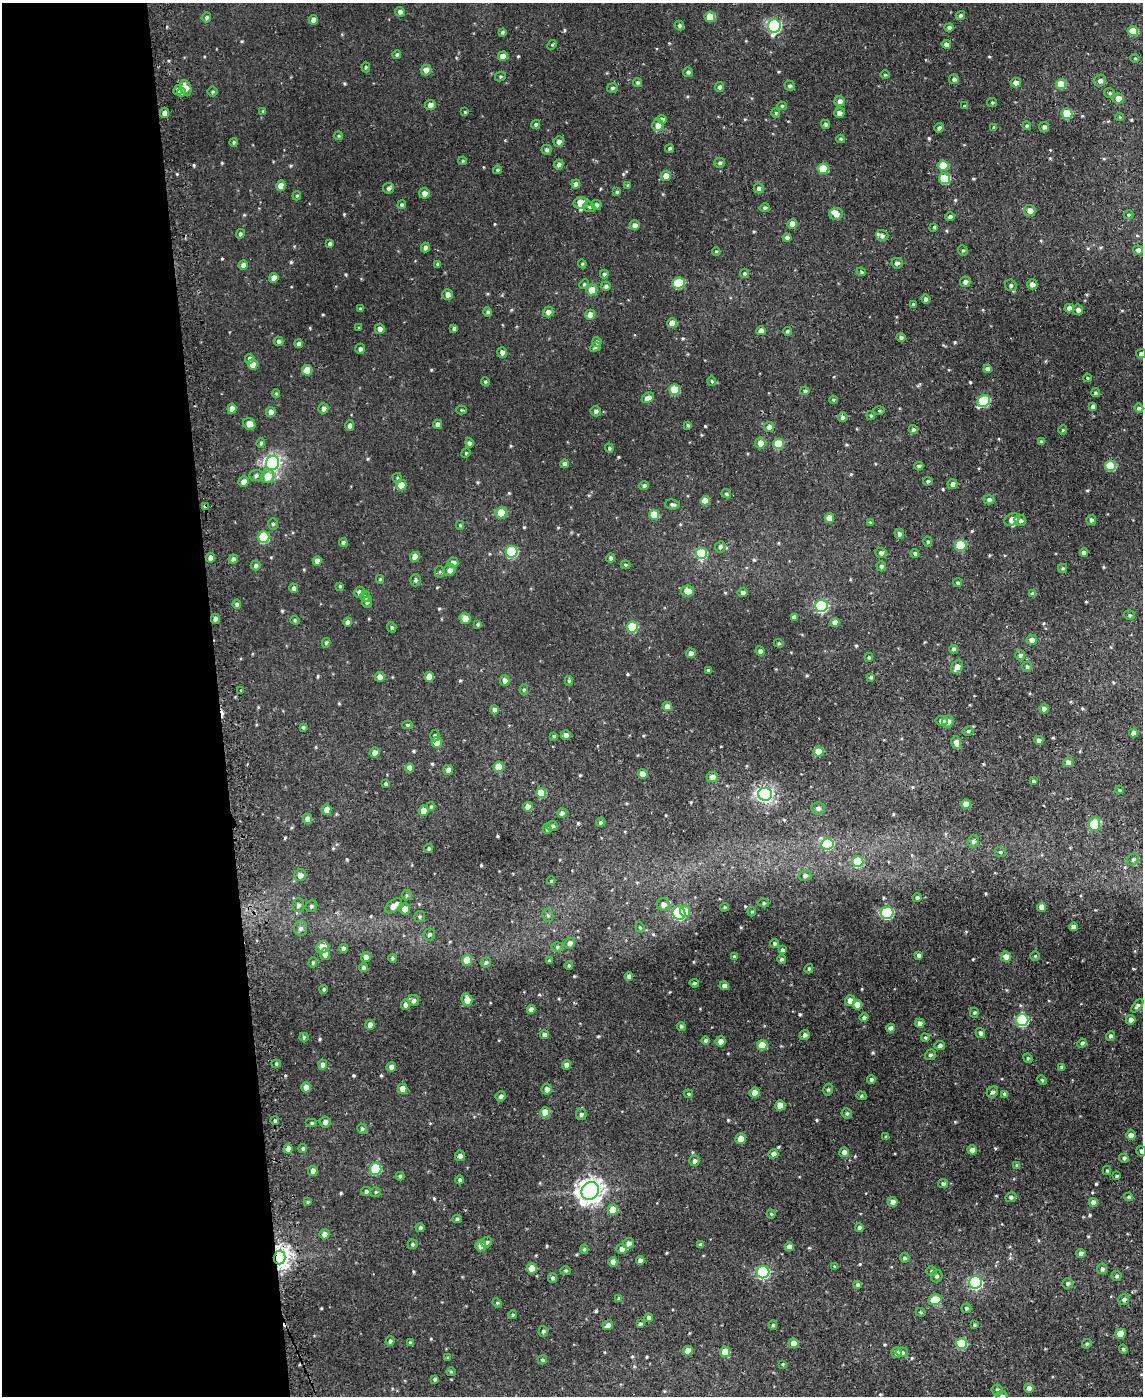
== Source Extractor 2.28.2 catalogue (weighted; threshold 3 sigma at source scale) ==
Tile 5 of 4 x 3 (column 1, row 2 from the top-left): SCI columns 1-1141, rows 1518-2911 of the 4589 x 4550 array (HDU 1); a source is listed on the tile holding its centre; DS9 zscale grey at full resolution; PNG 1145 x 1398 px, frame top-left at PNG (2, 3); each listed source drawn as its Kron ellipse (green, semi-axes under 4 px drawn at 4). Shown black and unused: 19% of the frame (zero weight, under 2 of 3 exposures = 2% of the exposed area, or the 3 px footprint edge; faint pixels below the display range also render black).
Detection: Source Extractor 2.28.2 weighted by HDU 2 'WHT'; one run over the whole footprint, this tile lists its part. Background 0.00839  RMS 0.005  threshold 0.0223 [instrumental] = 3 sigma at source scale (4.5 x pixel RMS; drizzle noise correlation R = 1.50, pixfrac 1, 0.05/0.05 arcsec/px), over >= 5 px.
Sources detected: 613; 1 cosmic-ray / hot-pixel residue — neither listed nor drawn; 4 inside a brighter listed object's ellipse — not listed separately; of the other 608, all 500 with FLUX_AUTO >= 0.563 (the completeness limit of this list) listed and drawn (108 fainter detections not listed), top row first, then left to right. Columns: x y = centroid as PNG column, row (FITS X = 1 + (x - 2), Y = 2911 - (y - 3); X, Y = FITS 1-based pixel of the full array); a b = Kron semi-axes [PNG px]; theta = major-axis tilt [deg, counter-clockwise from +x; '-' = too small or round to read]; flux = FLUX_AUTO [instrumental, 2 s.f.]
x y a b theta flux
400 12 5 5 - 1.7
960 15 5 4 - 1.1
206 17 5 4 - 0.98
710 17 5 5 - 9
313 20 5 4 - 3.1
679 26 5 4 - 1.1
774 26 7 6 - 89
949 27 5 4 - 1.3
1133 31 5 4 - 8.9
502 32 4 4 - 0.81
946 44 4 4 - 2.1
552 45 5 4 - 0.58
397 55 4 4 - 0.93
503 56 5 4 - 4.3
1135 58 4 4 - 0.57
366 67 5 4 - 0.68
426 70 5 5 - 3.2
688 72 5 4 - 1.2
885 75 4 4 - 0.62
500 77 5 4 - 0.7
954 79 5 4 - 1.3
1100 81 6 6 - 2
638 83 5 4 - 0.87
1016 83 5 4 - 2.7
1061 84 5 5 - 11
790 86 5 5 - 0.95
720 87 5 4 - 1.3
186 88 8 5 -68 4.5
612 88 5 4 - 0.96
178 90 5 4 - 2.2
181 92 4 4 - 2.4
213 92 5 5 - 0.75
1110 93 6 4 -15 0.86
1118 98 5 5 - 4.5
840 101 5 5 - 2
992 102 5 4 - 0.65
430 105 5 5 - 2.4
782 106 4 4 - 0.76
965 106 4 3 - 0.6
263 111 4 4 - 0.58
465 112 3 3 - 0.58
165 113 5 4 - 3.2
776 113 4 4 - 0.62
839 113 5 5 - 1.7
1067 114 5 5 - 16
1120 117 4 4 - 0.65
662 119 5 4 - 1.2
536 124 4 4 - 0.97
826 124 5 4 - 0.98
658 125 6 6 - 3.1
1027 126 4 4 - 0.86
994 127 3 3 - 0.67
1044 127 5 5 - 1.4
939 128 5 4 - 1.7
338 136 4 3 - 0.6
841 139 4 3 - 0.64
234 142 4 4 - 0.69
559 142 5 5 - 2
670 148 4 4 - 0.82
547 150 5 5 - 1.2
463 161 4 3 - 0.61
720 163 5 5 - 1.1
559 164 5 4 - 1.6
943 166 5 5 - 12
823 169 5 5 - 15
497 170 4 3 - 0.68
666 176 5 5 - 3.9
945 179 5 5 - 23
576 184 4 4 - 2.3
628 185 4 3 - 0.66
281 186 5 4 - 4
389 188 5 5 - 1.2
759 188 5 5 - 1.2
617 192 4 4 - 0.7
424 193 5 5 - 2.7
297 196 5 4 - 0.58
580 203 7 6 - 7.8
402 205 4 4 - 1
596 205 5 5 - 1.4
589 207 6 5 - 0.91
765 208 5 4 - 1.2
1030 211 6 5 - 3.5
836 214 6 6 - 3.3
1128 215 5 4 - 0.61
950 217 4 4 - 1.6
792 224 5 4 - 5.2
635 225 5 5 - 2.1
934 227 3 3 - 0.58
240 234 5 4 - 1.1
882 236 6 5 - 1.4
787 238 4 4 - 1.4
330 244 4 4 - 1.1
425 247 5 4 - 1.3
963 250 5 4 - 0.77
1138 250 5 4 - 2.2
716 251 4 4 - 0.6
897 263 5 5 - 1.7
438 264 3 3 - 0.95
582 264 4 4 - 0.59
243 265 5 4 - 2
861 272 5 4 - 0.63
744 273 4 4 - 0.84
604 274 4 4 - 0.99
274 278 5 4 - 3.8
965 282 5 5 - 1.7
678 283 6 5 - 22
584 284 5 4 - 0.63
1032 284 5 5 - 2.4
1011 285 6 5 - 1.2
606 286 5 4 - 1.2
592 290 5 5 - 7.1
447 294 5 5 - 2.3
926 299 4 4 - 1.3
913 305 4 4 - 1.2
1069 308 5 4 - 2.5
360 309 3 3 - 0.74
1078 310 5 5 - 1.8
488 312 4 4 - 1
548 312 5 5 - 2.4
590 315 5 5 - 4.4
672 323 5 4 - 5.2
359 328 3 3 - 0.58
454 328 4 3 - 1.2
380 329 5 5 - 2.1
761 331 4 4 - 2.8
787 331 4 4 - 0.71
901 338 4 4 - 1.2
279 341 5 5 - 1.1
597 342 5 5 - 1.3
298 344 4 4 - 1.4
595 347 5 4 - 0.83
360 349 5 4 - 1.2
502 352 5 5 - 2.1
1141 353 5 4 - 1.2
250 359 5 4 - 1.8
253 365 5 5 - 6.1
988 369 4 4 - 2.2
307 370 5 5 - 9.1
1087 378 4 3 - 0.64
712 381 5 4 - 0.71
485 382 4 4 - 0.64
674 390 5 5 - 15
805 391 4 3 - 0.81
276 393 4 4 - 0.57
1095 393 4 4 - 0.76
648 398 6 4 25 3.1
833 400 4 3 - 0.6
984 401 6 5 - 33
1093 407 4 3 - 1.7
323 408 5 5 - 1.9
1139 408 4 4 - 1.2
232 409 5 4 - 3.5
461 410 5 4 - 0.57
596 411 5 5 - 1.5
879 411 5 4 - 0.57
271 412 5 4 - 2.7
871 415 4 4 - 0.61
843 417 5 4 - 1.2
249 424 6 5 - 4.3
437 424 5 4 - 2.2
688 425 4 4 - 0.79
350 426 5 4 - 1.6
769 427 5 5 - 2.1
913 429 5 4 - 0.96
1063 430 4 4 - 0.57
1041 442 4 4 - 1.2
261 443 5 4 - 0.91
469 443 5 4 - 1.2
760 443 5 5 - 4.3
778 444 5 5 - 15
609 448 4 4 - 0.88
466 453 5 4 - 0.56
273 463 7 6 - 150
565 464 4 4 - 1.8
919 466 4 4 - 0.75
1110 466 5 5 - 21
256 475 6 6 - 1.2
268 476 7 6 - 6.5
397 478 5 4 - 0.66
928 481 5 4 - 0.87
243 482 5 5 - 3
952 484 5 4 - 2.6
401 485 5 5 - 8.1
644 486 5 4 - 1
726 494 5 4 - 0.79
989 500 5 4 - 1.5
705 501 5 4 - 6.4
672 504 7 5 -7 1.2
205 507 3 3 - 4.6
501 513 5 5 - 9.4
654 515 5 5 - 8.9
829 518 5 4 - 5
1012 519 8 6 30 3.4
1020 520 6 5 - 1.6
1091 520 5 5 - 1.2
870 523 3 3 - 0.63
273 524 6 5 - 0.82
460 525 4 4 - 0.64
899 534 5 4 - 1.5
264 537 6 5 - 29
343 542 4 4 - 0.9
928 542 5 4 - 0.75
961 545 6 5 - 24
720 547 6 5 - 1.3
512 552 6 6 - 31
701 553 6 5 - 25
881 553 5 5 - 1.7
915 553 4 4 - 1
1084 553 4 4 - 2.5
415 557 5 4 - 5
211 558 4 4 - 2.8
611 558 4 4 - 1.3
233 559 4 4 - 1.4
317 561 4 4 - 3
453 563 5 5 - 2
256 565 5 5 - 1.3
625 565 5 4 - 0.69
881 566 5 5 - 1.1
1063 568 4 3 - 0.65
450 570 6 6 - 2.1
440 572 5 5 - 0.84
380 579 4 3 - 0.66
415 580 6 5 - 0.98
958 583 4 4 - 0.89
340 586 4 4 - 0.69
294 588 4 4 - 1.5
687 591 6 5 - 6
360 592 5 5 - 2.4
742 593 5 4 - 1.8
1033 594 4 4 - 2.1
365 597 5 5 - 1.3
367 602 5 5 - 1.2
237 604 4 4 - 1.1
821 606 6 6 - 70
1129 615 6 4 -17 0.87
794 617 4 4 - 2.1
465 618 5 5 - 4.5
215 619 5 4 - 1.7
295 620 5 4 - 0.65
348 622 4 4 - 1.8
835 622 4 4 - 3.2
477 624 4 3 - 0.64
392 627 5 4 - 0.77
632 627 5 5 - 23
1032 640 5 4 - 2.8
326 643 5 4 - 0.79
779 643 5 4 - 0.66
954 649 4 4 - 1.6
760 651 5 4 - 1.6
691 653 5 4 - 2.8
1020 655 5 5 - 1.5
869 657 4 3 - 0.64
1027 666 5 5 - 1
957 667 7 5 55 3.4
708 670 3 3 - 0.62
380 677 5 5 - 2.5
429 677 5 5 - 5.8
871 677 4 3 - 0.8
505 680 5 4 - 2
569 681 5 4 - 0.74
524 690 5 4 - 0.81
241 691 3 3 - 1.5
667 706 5 4 - 3.2
1044 709 4 4 - 2.3
494 710 4 4 - 1.5
941 721 6 4 -11 2
948 722 6 5 - 2.8
407 725 5 4 - 0.88
303 727 4 3 - 0.78
968 731 6 4 14 0.96
1134 733 4 4 - 3.1
435 735 6 4 88 0.83
566 735 5 5 - 1.8
554 736 4 4 - 0.72
1039 740 4 4 - 1.8
437 742 5 5 - 7.4
956 743 6 4 -76 3.8
375 752 5 5 - 3
819 752 5 5 - 10
1068 762 5 4 - 3.3
498 767 5 5 - 9.2
410 768 4 4 - 2.9
448 770 5 5 - 1.9
643 774 5 5 - 4.6
712 777 5 5 - 2.7
1033 781 4 3 - 0.78
386 784 4 4 - 0.96
1119 790 4 4 - 0.58
541 793 5 5 - 10
765 794 7 6 - 150
966 804 5 4 - 6
431 807 4 4 - 0.58
528 807 5 4 - 3.2
818 808 6 6 - 1.7
327 810 5 4 - 3.8
424 811 5 5 - 4.6
562 813 5 4 - 1.5
308 819 5 4 - 3.1
600 822 4 4 - 0.88
1095 824 7 5 85 23
552 826 5 5 - 1.4
547 829 5 4 - 1.1
973 841 6 5 - 1.6
827 844 6 6 - 28
429 849 4 4 - 0.79
1000 852 6 4 -21 0.85
1133 859 6 5 - 0.99
858 862 6 5 - 20
300 875 6 6 - 2.9
805 875 6 5 - 1.6
551 881 4 4 - 0.68
407 895 5 5 - 0.76
917 898 4 4 - 1
764 903 5 4 - 0.75
663 904 6 6 - 2.5
298 905 7 6 - 1.6
311 906 6 5 - 1.1
394 906 9 5 39 4.5
724 907 4 3 - 0.59
1041 907 4 4 - 3.6
405 909 5 5 - 3.7
685 911 5 5 - 5.3
752 912 5 4 - 0.57
679 913 7 6 - 48
887 913 6 6 - 46
548 915 7 5 -67 1
420 917 5 5 - 0.79
640 927 5 4 - 0.65
1074 927 4 4 - 2.1
301 928 7 6 - 1.9
429 934 6 6 - 1.1
570 943 5 5 - 2.1
774 943 4 4 - 0.73
322 947 6 5 - 6.9
557 947 6 5 - 0.97
343 949 4 4 - 1.9
782 950 4 3 - 1.2
325 954 5 5 - 2.8
918 955 4 4 - 1.4
734 956 4 4 - 0.6
1035 956 4 4 - 0.63
366 957 5 4 - 2.6
1006 957 5 5 - 3.8
392 958 4 4 - 0.86
782 959 4 4 - 1.1
467 960 5 5 - 9.1
549 961 4 4 - 0.76
313 962 5 4 - 0.78
486 962 5 5 - 1.1
569 965 4 3 - 0.62
363 968 4 4 - 1.3
809 969 5 4 - 0.63
629 977 4 4 - 2.1
694 983 5 4 - 0.8
724 986 4 4 - 2.1
324 989 4 4 - 0.92
467 1000 6 5 - 4.1
413 1001 6 5 - 1.4
850 1001 5 5 - 3.6
406 1005 5 4 - 2.3
857 1005 5 5 - 6.4
1137 1006 8 4 49 1.1
531 1009 4 4 - 2.2
974 1013 5 4 - 0.6
864 1018 4 4 - 1.1
1022 1020 6 6 - 50
1131 1020 5 4 - 2.7
920 1023 4 4 - 1.9
370 1025 5 4 - 2.4
681 1026 5 4 - 0.91
891 1028 4 4 - 2.3
980 1033 5 4 - 1.6
544 1035 4 4 - 1.5
805 1035 5 5 - 1.4
1110 1036 5 4 - 1
304 1037 5 4 - 0.76
925 1038 4 3 - 0.64
705 1041 4 4 - 1.3
720 1041 5 5 - 2.6
1082 1043 5 4 - 0.98
762 1045 5 5 - 9.6
940 1045 5 4 - 1.5
930 1055 5 5 - 1.1
1028 1058 5 4 - 0.62
276 1064 4 4 - 0.74
323 1065 5 4 - 1.7
566 1065 4 4 - 2.2
391 1067 5 4 - 2.3
1062 1067 4 4 - 1.4
871 1079 4 4 - 1
1042 1080 5 4 - 0.57
306 1087 5 4 - 2.9
403 1089 5 5 - 4.4
547 1089 5 5 - 2.3
828 1090 6 4 74 0.86
755 1092 5 5 - 3.9
992 1092 6 5 - 1.2
688 1094 5 4 - 0.6
1005 1094 4 3 - 1.1
501 1096 5 5 - 1.4
861 1096 5 4 - 0.67
780 1105 5 5 - 6.9
545 1112 5 5 - 8.5
581 1114 5 5 - 1.1
847 1114 5 5 - 0.96
275 1121 4 4 - 0.95
325 1122 5 5 - 1.8
312 1123 6 4 0 0.79
362 1129 5 5 - 1
1131 1135 5 4 - 2.9
886 1137 4 4 - 0.72
741 1139 5 5 - 4.7
303 1148 4 4 - 0.94
288 1149 5 4 - 3.9
972 1150 5 4 - 3
1141 1151 5 4 - 1.1
844 1152 5 5 - 2.7
773 1154 5 4 - 1.8
460 1156 5 5 - 2
1124 1158 5 4 - 1.1
694 1161 5 5 - 1.8
1017 1165 4 4 - 0.98
376 1169 6 5 - 28
1107 1170 4 4 - 0.68
313 1171 5 5 - 2.2
400 1176 4 4 - 0.96
1117 1176 4 3 - 0.68
460 1180 4 4 - 1
943 1184 5 4 - 1.1
366 1191 5 4 - 1.4
590 1191 9 8 - 440
375 1192 5 5 - 0.71
1011 1197 5 4 - 1.2
1129 1197 4 4 - 0.87
307 1202 4 3 - 0.71
893 1202 5 5 - 2.9
1093 1202 4 4 - 2.9
613 1210 5 5 - 8.3
771 1214 4 4 - 0.62
457 1219 4 4 - 0.79
420 1228 4 4 - 1.2
859 1228 4 4 - 1.4
324 1234 5 5 - 2.5
487 1242 5 5 - 1.2
629 1243 5 5 - 2.5
413 1244 5 5 - 1
700 1245 4 4 - 1.1
481 1246 6 5 - 3.4
789 1247 4 4 - 3.6
584 1249 5 4 - 0.72
622 1249 5 5 - 2.5
1081 1253 4 4 - 2.1
280 1257 7 6 - 370
905 1258 5 4 - 0.93
640 1260 4 4 - 2.2
613 1262 5 4 - 3.1
835 1266 4 3 - 0.61
532 1268 5 5 - 6.9
1102 1269 5 5 - 1.4
566 1271 5 4 - 0.67
931 1271 5 4 - 0.79
763 1272 6 6 - 70
937 1276 6 5 - 1.2
1117 1276 5 5 - 0.95
553 1278 5 4 - 1.2
976 1282 6 6 - 69
1068 1283 5 5 - 1.3
857 1285 4 4 - 0.99
619 1298 4 4 - 0.59
935 1300 6 5 - 14
1124 1300 5 5 - 1.2
497 1303 5 4 - 0.59
966 1308 5 5 - 0.91
921 1312 5 4 - 0.62
513 1315 4 4 - 0.72
649 1318 4 4 - 1.5
640 1324 4 3 - 0.83
608 1325 5 4 - 1.8
773 1325 4 4 - 0.72
974 1325 4 3 - 0.72
543 1331 5 4 - 0.99
1120 1334 5 5 - 8.3
390 1341 5 4 - 1.1
410 1343 4 3 - 0.75
794 1343 5 4 - 4.1
961 1344 6 5 - 19
1087 1344 5 4 - 0.78
1123 1349 4 4 - 0.88
688 1351 5 5 - 5.5
725 1352 5 5 - 7.5
902 1352 5 5 - 1.1
897 1353 5 5 - 2
448 1358 4 3 - 0.67
542 1360 4 4 - 0.86
783 1364 3 3 - 0.58
451 1372 5 4 - 0.61
435 1379 3 3 - 0.99
1029 1388 5 4 - 2.2
997 1390 6 5 - 1.3
1002 1396 5 5 - 1.9
Overlapping masked pixels (flux is a lower limit): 4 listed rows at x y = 178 90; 181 92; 205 507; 280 1257
Isophote crosses this tile's border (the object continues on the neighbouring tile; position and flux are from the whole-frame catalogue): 3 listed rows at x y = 1141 353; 1141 1151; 1002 1396